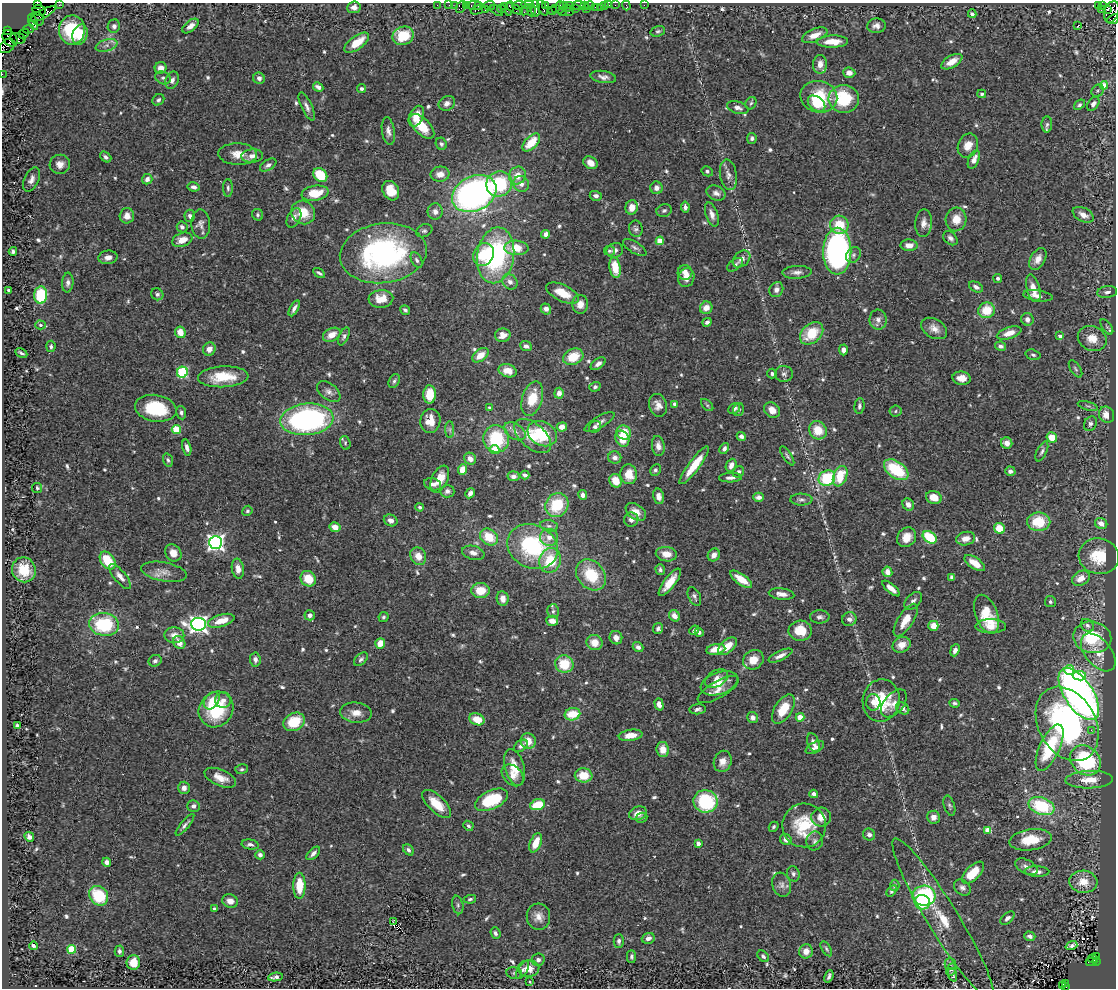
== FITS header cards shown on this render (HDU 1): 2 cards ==
NAXIS1  =                 1114
NAXIS2  =                  986

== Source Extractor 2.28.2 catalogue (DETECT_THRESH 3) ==
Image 1114 x 986 px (HDU 1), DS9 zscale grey, 1 PNG px = 1 image px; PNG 1118 x 990 px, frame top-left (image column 1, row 986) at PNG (2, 3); each listed source drawn as its Kron ellipse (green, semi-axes under 4 px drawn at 4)
Background 0.721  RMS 0.03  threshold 0.0912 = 3 sigma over >= 5 px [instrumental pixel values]
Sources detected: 681; of the 681, the 500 brightest by FLUX_AUTO listed and drawn (181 fainter detections omitted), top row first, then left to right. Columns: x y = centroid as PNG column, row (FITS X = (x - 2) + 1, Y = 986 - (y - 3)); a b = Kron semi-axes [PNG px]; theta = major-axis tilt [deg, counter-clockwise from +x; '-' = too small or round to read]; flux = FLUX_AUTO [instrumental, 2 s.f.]
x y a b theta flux
37 4 4 3 - 98
59 5 3 2 - 7.4
437 5 2 2 - 15
449 5 3 2 - 27
455 5 3 2 - 23
466 5 3 2 - 56
519 5 7 3 6 110
528 5 6 3 -3 160
546 5 4 3 - 75
563 5 3 3 - 59
569 5 3 2 - 43
579 5 7 4 -5 140
585 5 2 2 - 32
590 5 5 3 - 89
604 5 3 3 - 79
609 5 2 2 - 11
615 5 2 2 - 24
626 5 5 2 - 10
644 5 2 2 - 11
1098 5 3 2 - 59
1102 5 3 3 - 24
474 6 8 3 0 150
478 6 4 2 - 42
489 6 5 4 - 110
505 6 4 3 - 98
354 7 7 6 - 10
461 7 6 4 65 130
560 7 6 2 90 97
595 7 3 3 - 13
600 7 2 2 - 10
509 8 7 4 82 170
542 8 8 4 -64 150
555 8 2 2 - 37
567 8 3 3 - 28
575 8 3 2 - 57
501 9 4 3 - 28
514 9 9 4 -27 240
536 9 8 4 -87 250
586 9 2 2 - 100
1107 9 3 3 - 350
39 10 7 5 -14 770
477 10 6 3 18 67
485 10 3 3 - 86
497 10 7 2 -38 71
526 10 6 2 56 64
531 10 6 3 -90 320
552 10 2 2 - 30
1101 10 2 2 - 13
562 12 4 2 - 45
569 12 3 2 - 110
1112 12 11 7 69 960
43 14 15 4 28 1200
972 14 4 4 - 6.7
38 19 7 5 -52 600
1113 19 6 4 25 150
33 22 8 4 -68 130
1078 25 3 3 - 22
114 26 7 6 - 6.7
190 26 9 5 39 11
876 26 9 7 4 11
28 29 5 3 - 39
72 30 14 13 - 94
7 31 3 3 - 95
658 31 7 5 18 3.9
24 33 5 2 - 42
80 35 10 7 72 36
815 35 13 6 23 22
403 36 11 9 21 61
10 38 9 6 -52 920
18 39 8 5 -6 150
833 42 15 6 1 33
357 43 14 6 36 41
106 45 11 6 15 9.7
7 46 8 6 37 720
952 62 12 6 30 23
820 64 9 7 86 18
161 68 6 5 - 18
849 73 6 5 - 15
2 74 2 2 - 15
603 77 13 6 -8 11
163 78 8 6 -25 5.6
259 78 6 5 - 8.2
172 80 9 6 67 9.5
1104 85 4 4 - 47
318 87 5 4 - 7.5
361 89 4 4 - 5.7
1098 91 7 5 47 3.9
982 94 4 3 - 3.9
819 97 18 15 -12 91
844 99 15 14 - 110
158 100 6 5 - 4.8
447 103 8 7 - 11
751 103 6 5 - 3.9
816 104 10 6 -38 55
1093 104 7 5 55 8.3
1079 105 6 4 39 4
307 107 15 5 -65 9.4
738 108 11 6 -17 9.1
416 116 11 7 65 30
1047 124 8 5 88 5
422 126 15 8 -45 46
388 131 14 6 -81 10
752 138 5 5 - 4.8
531 143 11 6 46 48
441 144 6 5 - 4.6
968 146 12 10 66 24
238 154 19 11 -2 26
252 156 11 6 3 14
106 157 6 4 -40 6.4
974 159 10 5 66 14
590 163 7 6 - 20
60 164 10 9 - 15
268 165 9 5 31 6.9
707 171 6 5 - 4.8
440 174 9 7 3 18
320 175 8 6 -44 60
517 175 9 8 - 26
728 175 15 8 -80 13
31 179 13 7 66 12
147 179 5 5 - 9.5
499 184 13 12 - 140
521 184 8 7 - 13
194 187 6 4 -10 6.6
228 188 9 5 -89 5
656 188 6 6 - 11
391 191 10 8 -61 38
315 193 13 7 9 48
716 193 10 7 -23 10
474 194 23 17 27 740
596 196 6 5 - 7.8
632 207 7 6 - 24
685 207 5 4 - 7.1
664 210 8 6 18 5
303 212 12 11 - 42
435 212 8 7 - 9.8
712 214 12 6 -71 12
258 215 6 5 - 4.2
1083 215 11 6 -27 18
127 216 7 7 - 14
190 216 6 5 - 5.7
294 218 10 6 61 9.8
956 219 12 10 77 27
923 223 14 8 85 16
201 224 14 9 -88 12
839 225 9 9 - 50
182 227 5 5 - 8.2
636 229 8 7 - 5.7
424 231 8 6 24 4.6
545 234 4 4 - 13
950 238 8 6 -44 6.8
182 240 10 7 19 24
660 241 4 4 - 50
909 245 8 6 -1 16
635 247 13 5 -32 7.3
516 248 12 7 -3 45
615 250 8 7 - 8.5
13 251 4 4 - 5.1
609 251 5 4 - 4.1
837 251 23 14 90 630
383 253 43 30 7 420
484 255 12 10 60 66
496 255 28 18 81 290
853 255 8 6 53 7.2
108 257 9 6 5 12
741 259 10 7 42 13
1038 259 12 7 60 15
417 260 8 5 -62 5.1
735 265 9 5 37 6.3
615 268 10 5 -81 45
685 272 7 7 - 14
797 272 15 6 3 11
319 273 6 3 -30 4.2
686 278 9 8 - 15
998 278 4 4 - 5.5
510 282 8 7 - 11
68 283 10 5 85 8.3
976 287 7 5 -29 7.3
1033 288 14 6 -74 20
9 290 4 3 - 5
776 290 8 6 59 9
1107 292 10 6 8 8.5
562 293 18 8 -25 34
157 294 6 5 - 6.9
41 295 8 6 86 97
1038 296 15 5 -8 11
381 299 12 9 4 30
580 304 9 8 - 17
294 308 8 4 61 8.1
706 308 6 6 - 18
546 309 6 5 - 12
405 310 5 3 - 4.2
987 310 8 7 - 47
1027 319 6 6 - 10
878 320 10 8 -87 11
707 322 5 4 - 5.7
40 325 5 4 - 4.6
1107 327 9 4 -54 4.3
934 328 14 9 -30 17
180 332 6 5 - 26
812 333 13 9 43 67
1009 333 13 6 18 22
332 335 9 6 27 22
503 335 8 6 12 15
344 336 9 4 65 5.1
1060 336 3 3 - 11
1092 338 15 12 -23 32
51 346 6 4 87 4.6
526 346 6 5 - 7.2
1000 346 5 4 - 7.1
209 349 7 6 - 14
843 350 5 4 - 8.9
21 353 6 3 -27 4.5
480 355 9 6 37 26
1033 355 7 5 -16 4.6
573 357 10 8 25 50
598 364 8 5 36 9.5
1076 369 10 5 -56 4.5
508 371 9 6 -16 24
182 372 5 5 - 160
772 374 5 5 - 5
784 374 9 8 - 6.6
223 377 25 10 3 68
962 378 9 6 -8 17
394 381 7 5 60 4.8
595 387 5 4 - 5.3
329 392 13 8 -38 10
559 393 5 4 - 12
430 394 9 6 89 45
532 399 18 10 73 51
675 404 4 4 - 12
658 405 11 8 -73 15
707 405 7 4 -45 4.1
859 406 8 5 86 5.6
1088 406 10 3 -15 4
156 408 21 13 -9 110
490 408 3 3 - 5
734 409 6 5 - 7.6
739 410 6 5 - 4.2
772 410 8 7 - 17
895 411 6 5 - 3.9
181 413 7 5 -80 5.3
1106 415 8 7 - 23
307 419 26 15 6 480
430 421 12 10 81 30
600 422 17 6 30 10
1090 424 8 6 63 6.5
562 427 5 4 - 18
595 427 6 5 - 5.5
176 429 4 4 - 85
450 430 8 4 -90 4.8
818 430 9 8 - 40
515 431 12 7 -34 13
624 433 7 7 - 42
542 434 15 11 -29 88
533 436 22 12 -41 49
741 436 5 4 - 7.7
1052 437 5 5 - 31
496 439 13 13 - 110
622 439 8 6 -63 39
345 443 7 5 -73 4
1007 443 6 5 - 14
658 446 10 6 -82 12
187 448 8 4 -76 9.4
724 448 6 4 61 7.1
495 449 5 4 - 43
1042 451 11 5 64 6
787 456 11 4 -57 4.6
615 458 6 6 - 9.2
470 459 6 5 - 14
168 460 7 4 -73 4.5
694 465 23 5 53 53
731 465 7 5 67 12
462 469 5 4 - 27
655 470 6 5 - 4.2
896 470 14 8 -35 110
1010 471 5 4 - 6.8
738 472 6 5 - 7.3
629 474 10 8 -85 34
525 475 4 3 - 6.3
514 476 6 5 - 8.6
840 476 10 6 68 60
731 478 11 4 2 9.5
827 478 9 7 32 110
440 479 14 8 65 31
616 481 7 6 - 28
433 484 8 6 -16 8.8
37 488 5 5 - 4
447 491 7 6 - 7.5
470 493 5 4 - 8.8
583 495 5 4 - 10
658 496 8 5 -78 11
759 497 5 4 - 10
934 497 8 6 -20 28
801 500 11 6 -2 6.4
908 504 6 5 - 11
557 505 12 11 - 81
420 507 4 4 - 4
247 511 5 4 - 3.8
636 512 11 7 -36 17
391 520 7 5 -24 9.5
631 520 7 7 - 10
1039 522 11 9 0 66
1101 523 6 5 - 14
549 526 9 5 -9 6.3
335 527 5 4 - 18
999 528 6 5 - 42
489 537 10 7 -38 49
549 537 9 8 - 15
907 537 10 9 - 25
930 537 8 5 -36 82
966 539 9 6 13 16
216 542 6 6 - 850
532 546 26 21 -27 200
173 553 9 7 -52 17
473 553 11 6 -14 12
666 554 10 7 -9 23
714 555 7 5 53 13
418 556 9 7 -62 24
1099 556 20 18 -11 69
550 560 12 10 69 68
108 561 10 6 -53 62
975 563 12 5 -35 32
238 569 10 6 -81 15
24 570 13 11 -62 59
660 570 5 4 - 5
164 572 23 9 -11 19
887 572 5 5 - 17
591 575 17 13 -49 85
120 576 15 6 -50 12
952 577 4 4 - 6.5
1081 578 9 7 30 23
308 579 8 7 - 41
741 579 13 5 -35 32
670 582 16 5 52 30
891 589 11 4 -40 14
480 591 9 7 0 38
782 594 13 5 -6 13
694 596 10 6 -65 5.9
503 598 7 6 - 15
913 601 10 6 45 9.1
1050 602 5 5 - 4.3
553 611 7 6 - 5.7
987 614 20 11 -70 56
310 615 5 5 - 8.4
674 616 6 5 - 15
383 617 5 4 - 4
820 617 10 6 0 6.8
849 619 7 6 - 8.5
906 620 19 7 57 34
221 621 13 6 17 32
552 621 6 5 - 21
104 624 15 11 -7 130
198 624 7 6 - 980
1087 625 7 5 -43 5.4
933 626 5 5 - 26
991 626 15 7 0 17
658 628 6 5 - 4.9
694 630 5 4 - 7.3
800 631 11 10 - 44
699 632 4 4 - 5.6
174 635 10 8 -2 17
1092 637 19 15 -12 98
616 638 7 6 - 13
179 642 7 5 -55 20
380 643 5 5 - 26
594 643 8 7 - 27
902 645 9 7 25 21
727 646 11 6 41 31
638 647 5 4 - 7.7
716 649 9 5 11 32
955 650 6 4 67 9.7
1098 652 22 13 -50 34
780 656 13 5 24 12
255 659 7 5 -85 8.1
361 659 8 5 43 5.2
753 660 11 9 34 30
155 661 7 5 26 5.8
564 664 9 8 - 61
1069 670 5 4 - 65
1079 676 7 4 -10 53
716 678 12 8 28 15
719 683 19 11 19 30
718 690 23 8 30 20
1079 694 30 14 -56 1200
223 700 8 7 - 10
881 700 21 18 80 87
212 701 9 7 53 26
873 702 8 7 - 15
894 703 16 9 51 16
954 703 5 3 - 3.9
659 704 6 4 -73 13
903 708 7 5 -36 10
216 709 18 16 51 120
698 709 8 5 5 6.1
783 709 16 8 58 49
356 713 16 10 -5 21
572 714 8 6 14 53
800 717 4 4 - 50
753 718 6 5 - 10
477 719 8 5 -22 34
294 722 11 8 26 61
1067 724 39 28 -60 500
17 726 4 3 - 6
1091 730 4 3 - 6.4
631 735 12 5 8 27
528 741 8 7 - 25
813 743 10 5 -69 9.3
521 746 8 5 37 7.7
815 748 10 5 27 11
1050 748 25 10 65 130
663 750 7 6 - 23
1085 760 17 13 -42 210
723 761 11 8 72 19
515 767 19 9 -74 36
242 769 6 5 - 3.8
513 775 12 9 -44 15
584 775 9 7 -7 40
220 778 17 8 -23 22
1089 780 24 8 2 36
184 788 6 5 - 10
814 794 4 4 - 8.3
491 800 18 9 26 110
705 801 12 11 - 150
437 804 18 8 -43 42
537 805 7 5 17 57
193 806 6 6 - 7.8
949 806 10 5 -73 4.8
1041 806 13 8 -20 130
638 813 9 6 19 19
821 817 10 9 - 20
934 817 6 6 - 14
641 818 6 5 - 4.1
185 825 13 3 50 6.6
804 825 22 22 - 97
468 826 5 4 - 4.7
774 827 5 4 - 4
988 830 4 4 - 60
869 834 6 6 - 8.1
29 837 5 4 - 8.8
786 840 6 5 - 9.3
1030 840 21 10 8 50
815 841 9 8 - 8
536 843 10 5 68 35
698 844 4 4 - 13
250 845 8 5 -8 6.1
408 850 6 4 -49 5.8
313 853 8 4 44 8.2
260 855 5 4 - 8
107 862 4 4 - 9.6
1026 867 12 7 -27 11
1037 872 12 5 -1 10
973 873 14 7 46 41
793 874 7 6 - 6.9
1083 882 14 11 -5 33
782 885 12 9 -72 11
895 885 5 4 - 5.8
299 886 13 6 89 52
962 888 9 7 -41 7.5
892 891 6 4 60 4.5
99 896 10 8 -52 89
924 896 11 10 - 160
470 899 6 4 10 3.9
230 901 8 6 -21 16
922 902 8 7 - 95
458 905 9 5 -77 4.7
214 909 3 3 - 5.7
538 917 13 11 -85 18
1007 918 8 5 41 7.7
943 919 94 15 -59 88
393 921 4 2 - 4.4
495 933 6 5 - 5.8
1030 936 6 4 -18 8.4
648 938 6 5 - 9.6
619 941 7 5 -89 5.4
33 946 4 3 - 4.1
1071 946 6 4 20 7.4
72 949 4 4 - 92
826 949 8 4 -59 3.9
119 951 5 4 - 5.3
806 951 7 7 - 16
631 956 6 4 -90 4.9
763 956 7 4 -44 5.3
1096 956 3 2 - 76
1093 959 4 3 - 96
538 960 6 6 - 7.6
1096 961 4 3 - 200
1091 962 6 3 1 130
133 963 7 7 - 27
950 964 6 5 - 4.4
528 968 11 8 4 30
951 969 6 5 - 4.1
522 970 10 5 58 7.4
514 973 8 6 -16 4.5
952 975 7 4 -69 4.7
829 976 6 3 69 5.4
275 977 7 4 8 6.8
530 982 3 3 - 4.4
1065 983 3 2 - 83
1062 985 4 3 - 45
1065 987 3 3 - 44
At the frame edge (FLAGS 8, measured only in part): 5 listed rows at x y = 37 4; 1112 12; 1113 19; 7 46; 2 74
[181 fainter detections neither listed nor drawn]